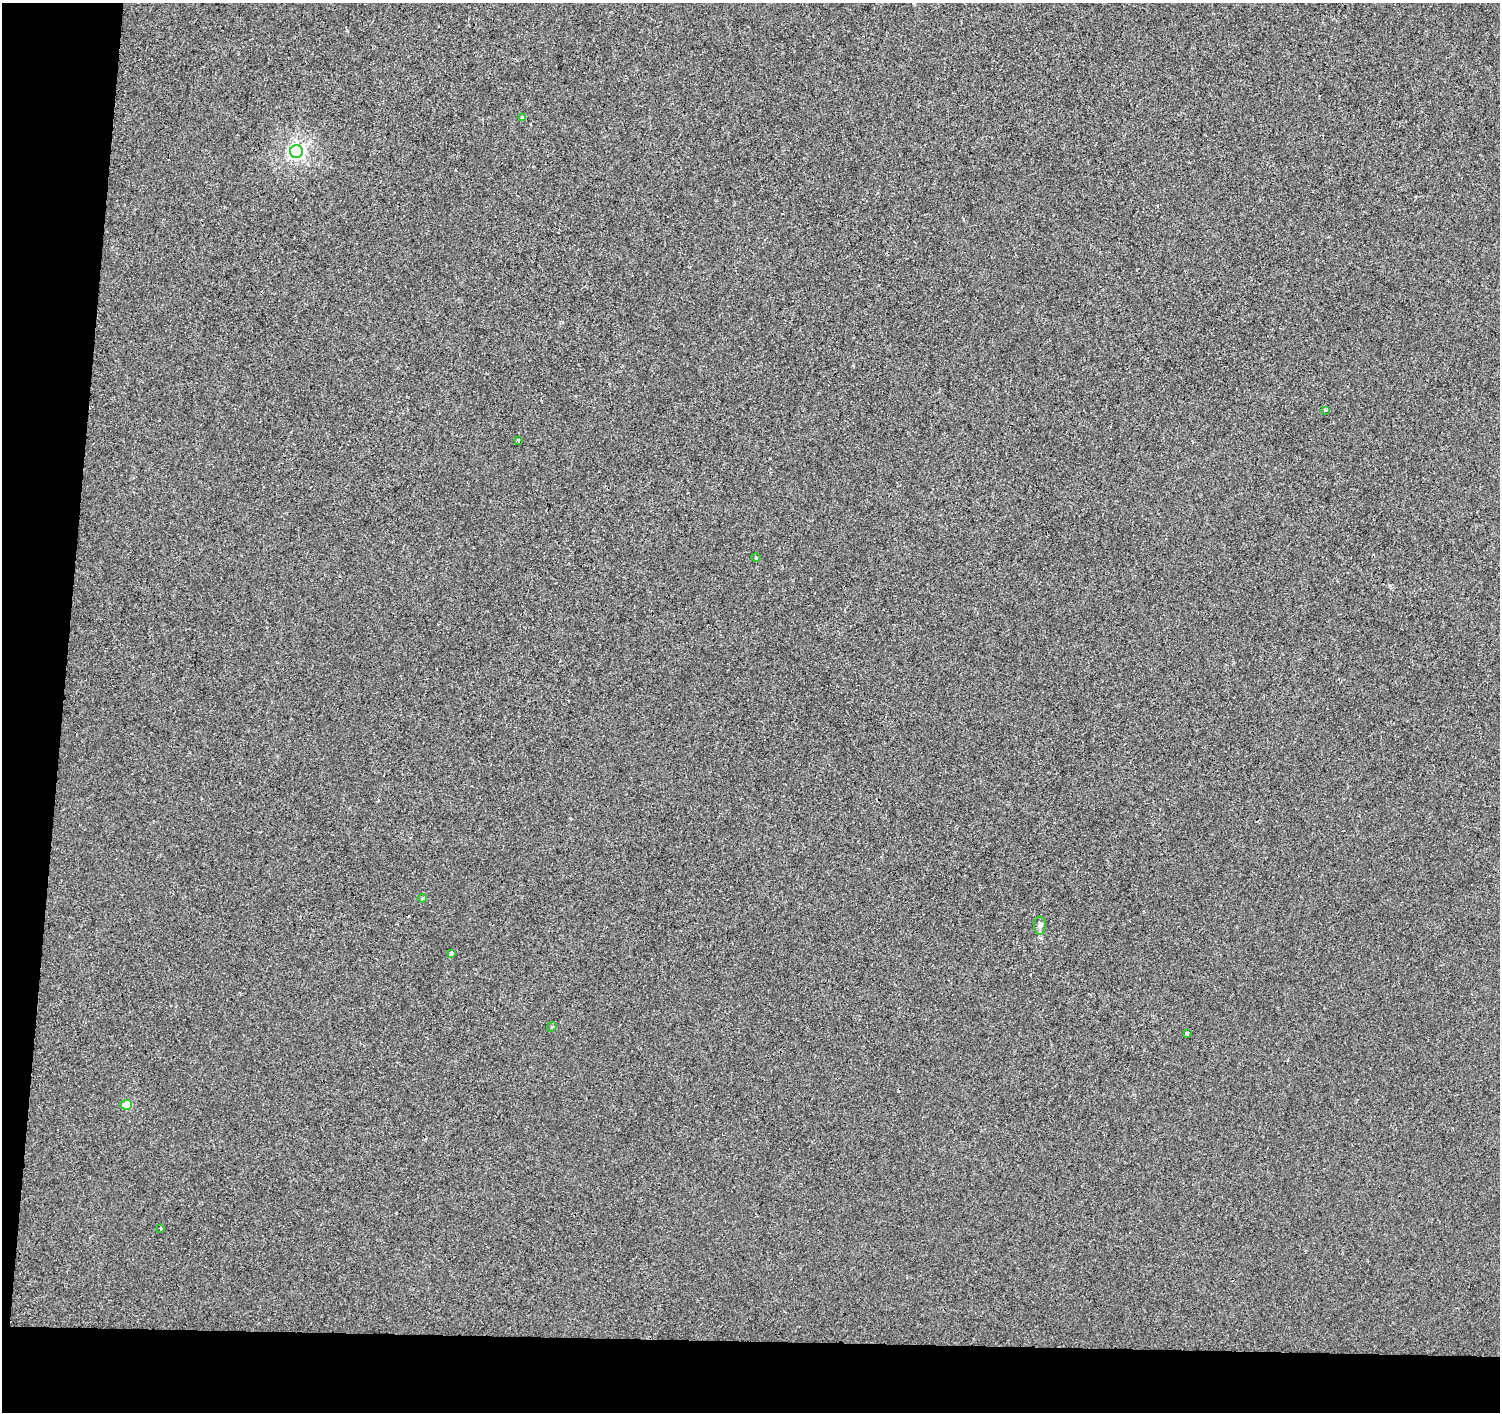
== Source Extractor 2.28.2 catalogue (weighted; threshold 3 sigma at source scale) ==
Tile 7 of 3 x 3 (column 1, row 3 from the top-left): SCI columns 8-1505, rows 282-1691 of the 4502 x 4738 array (HDU 1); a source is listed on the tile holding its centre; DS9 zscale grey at full resolution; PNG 1502 x 1414 px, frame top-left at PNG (2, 3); each listed source drawn as its Kron ellipse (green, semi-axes under 4 px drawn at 4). Shown black and unused: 9% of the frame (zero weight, under 2 of 3 exposures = <1% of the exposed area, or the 3 px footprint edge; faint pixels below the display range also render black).
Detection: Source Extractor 2.28.2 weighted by HDU 2 'WHT'; one run over the whole footprint, this tile lists its part. Background -7.82e-04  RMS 0.0042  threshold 0.0187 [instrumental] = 3 sigma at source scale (4.5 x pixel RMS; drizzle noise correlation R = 1.50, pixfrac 1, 0.0396/0.0396 arcsec/px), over >= 5 px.
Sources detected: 13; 1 cosmic-ray / hot-pixel residue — neither listed nor drawn; the other 12 listed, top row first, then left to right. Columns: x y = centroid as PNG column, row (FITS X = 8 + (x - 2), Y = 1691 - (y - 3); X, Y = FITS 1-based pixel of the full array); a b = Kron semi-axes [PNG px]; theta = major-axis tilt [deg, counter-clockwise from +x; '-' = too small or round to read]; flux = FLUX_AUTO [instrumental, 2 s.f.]
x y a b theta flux
523 117 3 3 - 4.1
296 151 6 6 - 110
1326 410 4 3 - 0.5
519 440 3 2 - 0.35
756 557 4 3 - 0.49
422 898 4 3 - 0.72
1040 926 9 6 90 1.2
451 954 4 3 - 2
552 1027 5 4 - 0.47
1187 1033 3 3 - 0.53
126 1105 5 5 - 9.6
160 1229 3 3 - 1.7